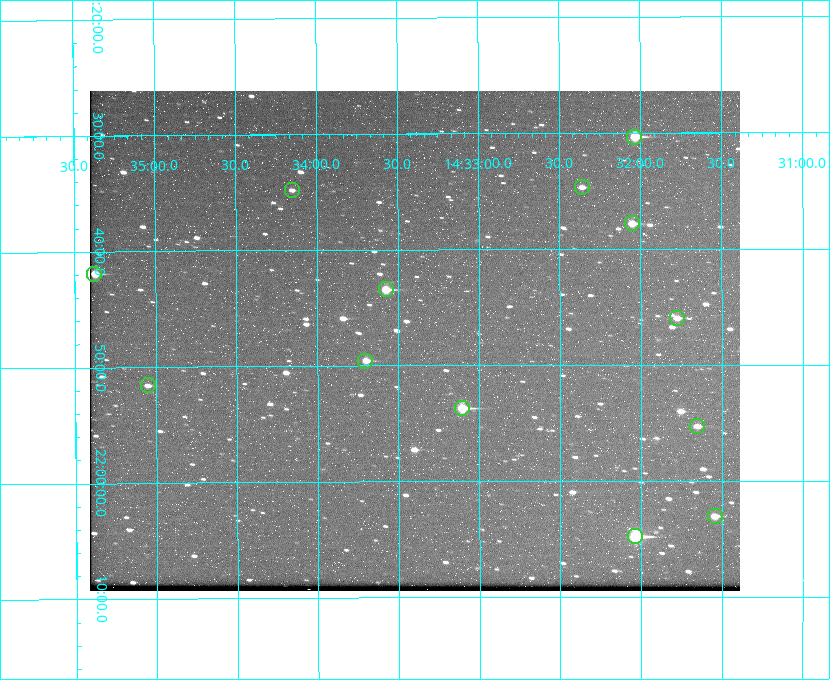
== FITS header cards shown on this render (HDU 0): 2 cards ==
NAXIS1  =                  650 / Width of table row in bytes
NAXIS2  =                  500 / Number of rows in table

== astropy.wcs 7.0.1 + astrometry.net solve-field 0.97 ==
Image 650 x 500 px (HDU 0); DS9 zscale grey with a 90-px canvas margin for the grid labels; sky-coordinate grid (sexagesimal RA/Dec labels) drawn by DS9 from the SOLVED WCS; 13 Tycho-2 reference stars matched to detected sources circled (green)
Header WCS: none
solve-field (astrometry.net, Tycho-2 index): SOLVED blind (the file carries no WCS)
Solved WCS: RA---TAN-SIP/DEC--TAN-SIP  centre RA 14:33:24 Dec +21:48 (218.35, +21.80 deg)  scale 5.17 arcsec/px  FOV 56.0' x 43.1'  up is -180 deg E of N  parity flipped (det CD > 0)
(file carries no celestial WCS; the grid is the blind solution)
Tycho-2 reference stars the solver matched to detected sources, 13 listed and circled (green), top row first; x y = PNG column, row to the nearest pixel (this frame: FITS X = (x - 90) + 1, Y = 500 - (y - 91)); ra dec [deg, ICRS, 3 dp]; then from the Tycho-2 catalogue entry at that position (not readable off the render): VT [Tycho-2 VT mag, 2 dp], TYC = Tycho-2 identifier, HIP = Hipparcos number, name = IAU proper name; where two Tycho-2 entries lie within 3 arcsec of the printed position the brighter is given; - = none
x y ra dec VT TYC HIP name
634 137 218.009 +21.506 9.86 1482-261-1 71070 -
582 187 218.091 +21.578 11.86 1482-488-1 - -
292 190 218.538 +21.580 12.32 1482-583-1 - -
632 223 218.013 +21.630 10.90 1482-192-1 - -
94 274 218.844 +21.699 10.65 1483-208-1 - -
386 289 218.394 +21.724 10.38 1482-83-1 - -
677 318 217.944 +21.766 11.64 1482-281-1 - -
365 361 218.426 +21.826 11.53 1482-602-1 - -
148 385 218.763 +21.860 11.96 1483-381-1 - -
462 408 218.276 +21.895 9.80 1482-882-1 - -
697 426 217.914 +21.922 12.06 1482-114-1 - -
715 516 217.886 +22.051 11.56 1482-538-1 - -
635 536 218.009 +22.080 8.78 1482-606-1 71072 -